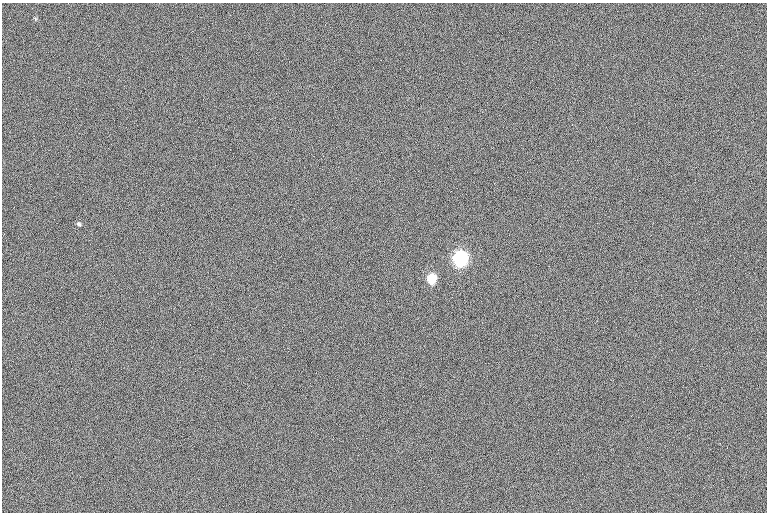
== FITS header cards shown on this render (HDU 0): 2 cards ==
NAXIS1  =                  765
NAXIS2  =                  510

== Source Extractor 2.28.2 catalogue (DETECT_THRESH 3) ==
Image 765 x 510 px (HDU 0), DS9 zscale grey, 1 PNG px = 1 image px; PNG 769 x 514 px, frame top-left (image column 1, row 510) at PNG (2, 3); no overlay
Background 0.179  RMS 12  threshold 35.3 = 3 sigma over >= 5 px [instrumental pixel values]
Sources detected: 3; all 3 listed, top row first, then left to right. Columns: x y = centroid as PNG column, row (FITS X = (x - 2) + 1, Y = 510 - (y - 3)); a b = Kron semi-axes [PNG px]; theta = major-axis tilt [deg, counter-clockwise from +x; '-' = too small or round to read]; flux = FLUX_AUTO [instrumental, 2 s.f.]
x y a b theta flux
79 224 6 4 -59 1500
460 259 7 6 - 370000
432 279 6 5 - 56000